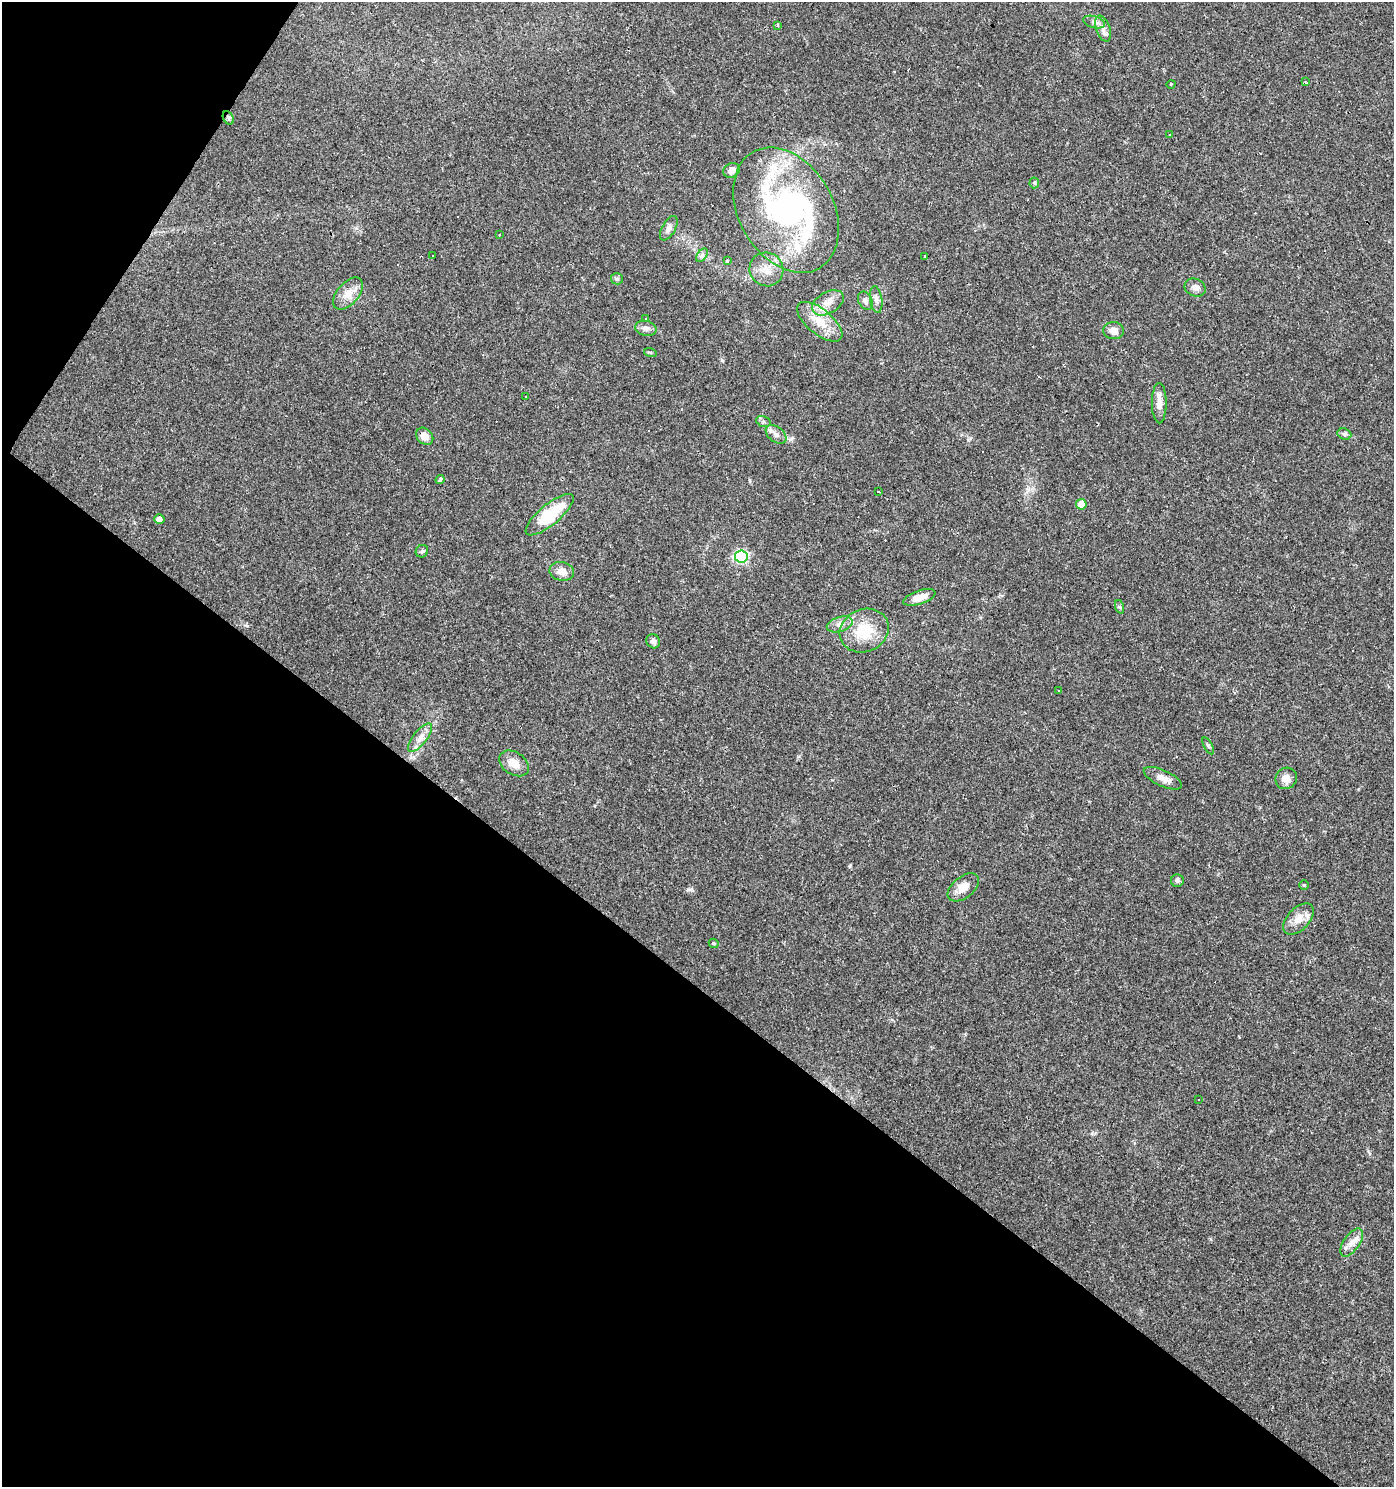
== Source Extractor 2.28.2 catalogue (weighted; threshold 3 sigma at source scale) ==
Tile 9 of 4 x 4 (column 1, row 3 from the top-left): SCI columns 246-1637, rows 1485-2969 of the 5988 x 5939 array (HDU 1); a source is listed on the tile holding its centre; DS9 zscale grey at full resolution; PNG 1396 x 1489 px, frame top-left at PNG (2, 2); each listed source drawn as its Kron ellipse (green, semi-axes under 4 px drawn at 4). Shown black and unused: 37% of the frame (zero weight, under 3 of 4 exposures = <1% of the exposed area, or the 3 px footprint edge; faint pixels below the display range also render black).
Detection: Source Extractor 2.28.2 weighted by HDU 2 'WHT'; one run over the whole footprint, this tile lists its part. Background 0.029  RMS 0.0038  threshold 0.0173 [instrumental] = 3 sigma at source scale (4.5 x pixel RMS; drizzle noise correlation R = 1.50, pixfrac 1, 0.0396/0.0396 arcsec/px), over >= 5 px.
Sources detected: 90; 3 inside a brighter object's white glare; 24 cosmic-ray / hot-pixel residue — neither listed nor drawn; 3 inside a brighter listed object's ellipse — not listed separately; the other 60 listed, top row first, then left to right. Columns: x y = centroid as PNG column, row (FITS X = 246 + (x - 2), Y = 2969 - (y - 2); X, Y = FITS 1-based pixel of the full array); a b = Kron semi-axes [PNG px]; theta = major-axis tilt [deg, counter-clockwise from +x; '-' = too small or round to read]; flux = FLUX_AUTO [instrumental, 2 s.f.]
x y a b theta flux
1094 22 11 6 -16 1.5
778 25 4 3 - 0.54
1103 29 13 7 -71 2.2
1306 82 4 3 - 0.53
1171 84 4 3 - 0.3
228 118 7 5 -61 0.72
1169 135 3 3 - 0.61
732 170 8 7 - 2
1034 183 5 5 - 0.51
786 210 67 47 -60 71
669 228 13 6 60 1.9
499 235 3 2 - 0.38
702 255 7 5 55 0.9
433 256 3 3 - 0.63
925 256 3 3 - 0.68
727 261 3 3 - 2.2
766 269 17 16 - 5.5
617 279 6 5 - 0.75
1195 288 11 8 -21 2
348 294 19 10 49 4.2
876 300 13 6 -82 1.7
865 301 10 6 -64 1.4
828 303 17 10 30 4.1
646 318 3 2 - 0.38
820 322 27 12 -40 8.1
646 328 11 7 -15 1.6
1114 331 10 8 -3 2.9
650 352 6 4 -18 0.46
526 396 2 2 - 0.29
1159 403 20 7 -90 3.2
763 421 7 5 -17 0.85
776 434 11 7 -38 2
1344 434 7 5 -21 0.84
425 436 9 7 -43 3.3
440 480 5 3 - 3.9
878 491 3 2 - 0.37
1081 504 5 5 - 5.2
550 515 30 10 40 17
159 519 5 5 - 1.9
422 551 6 6 - 0.79
741 556 6 6 - 45
562 571 12 9 -9 3.2
919 597 17 7 19 4.1
1120 607 7 4 -71 0.6
840 624 13 7 16 2.4
864 631 25 21 24 14
653 641 7 6 - 1.5
1058 691 3 2 - 0.34
420 738 17 7 52 2.8
1208 746 9 3 -61 0.57
514 763 16 11 -33 4.1
1163 778 21 8 -24 3.4
1286 778 11 10 - 2.8
1177 881 6 6 - 0.98
1304 885 4 4 - 0.4
963 887 18 10 38 4.1
1299 919 19 11 46 4.4
714 943 5 4 - 0.56
1198 1099 3 3 - 1.6
1352 1242 16 8 56 3.2
Overlapping masked pixels (flux is a lower limit): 1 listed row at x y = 228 118
Unlisted compact peaks at least as high as the median listed source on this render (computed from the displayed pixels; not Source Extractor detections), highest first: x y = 850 866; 688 890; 722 360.